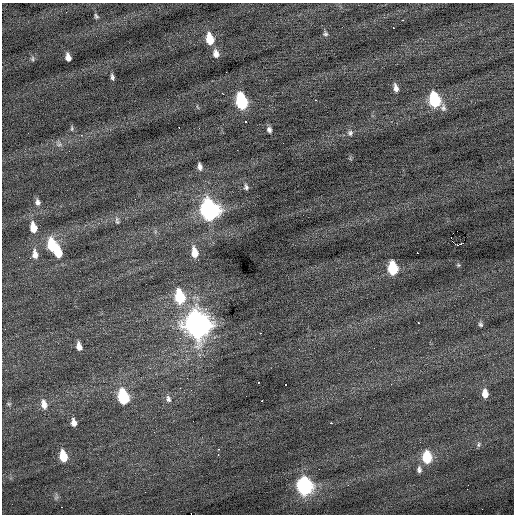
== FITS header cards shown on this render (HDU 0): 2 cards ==
NAXIS1  =                  512 / Axis length
NAXIS2  =                  512 / Axis length

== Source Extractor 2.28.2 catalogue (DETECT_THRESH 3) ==
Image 512 x 512 px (HDU 0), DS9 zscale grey, 1 PNG px = 1 image px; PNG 516 x 516 px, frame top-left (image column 1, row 512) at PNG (2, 3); no overlay
Background 0.0627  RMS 0.84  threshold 2.51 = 3 sigma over >= 5 px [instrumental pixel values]
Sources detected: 67; all 67 listed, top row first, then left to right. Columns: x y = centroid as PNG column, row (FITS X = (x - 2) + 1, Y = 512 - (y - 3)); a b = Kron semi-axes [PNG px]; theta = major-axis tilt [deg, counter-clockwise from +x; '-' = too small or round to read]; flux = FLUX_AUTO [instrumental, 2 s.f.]
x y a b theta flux
96 16 7 4 -61 100
403 20 3 2 - 93
393 28 3 2 - 210
325 34 7 7 - 130
210 39 11 7 -78 1200
216 54 9 7 -75 350
68 57 7 5 -76 340
32 59 8 5 86 110
226 72 2 2 - 42
112 77 7 4 -78 150
396 88 10 5 -77 270
223 94 3 2 - 190
315 100 3 2 - 430
435 100 12 8 -65 4000
242 101 11 7 -77 6300
245 121 3 3 - 470
72 128 8 5 87 96
179 128 2 2 - 33
269 130 7 5 -76 180
350 133 8 8 - 190
81 135 3 2 - 92
59 144 10 7 -22 220
200 166 9 5 -79 230
246 187 8 5 -76 150
37 202 8 6 -76 220
210 210 12 9 -73 20000
117 221 10 5 -76 150
33 227 11 7 -80 760
451 237 2 2 - 160
460 244 8 3 5 1400
52 245 12 8 -76 2100
58 252 11 6 -84 1300
194 252 14 8 -79 720
418 253 3 2 - 110
35 254 13 8 -83 400
19 257 3 2 - 44
458 265 6 4 -21 72
393 268 9 7 -81 2700
180 297 13 9 -78 2800
418 322 3 2 - 200
480 324 7 5 -67 130
197 325 13 11 -75 50000
260 333 3 2 - 210
79 346 9 5 -77 380
258 382 3 3 - 110
286 384 3 3 - 340
180 388 3 2 - 120
191 390 2 2 - 27
485 394 9 6 -86 530
123 397 10 7 -77 4500
168 399 10 7 -73 250
262 401 3 2 - 330
9 404 7 5 -1 93
44 404 12 7 -76 440
74 422 8 5 -81 330
331 423 2 2 - 410
154 432 2 2 - 29
420 442 2 2 - 54
479 444 8 5 63 120
218 449 3 2 - 300
218 454 3 2 - 320
63 456 10 7 -79 1200
427 457 10 7 -86 2100
419 470 9 6 -85 190
305 486 10 8 -83 13000
467 489 2 2 - 30
61 507 2 2 - 340